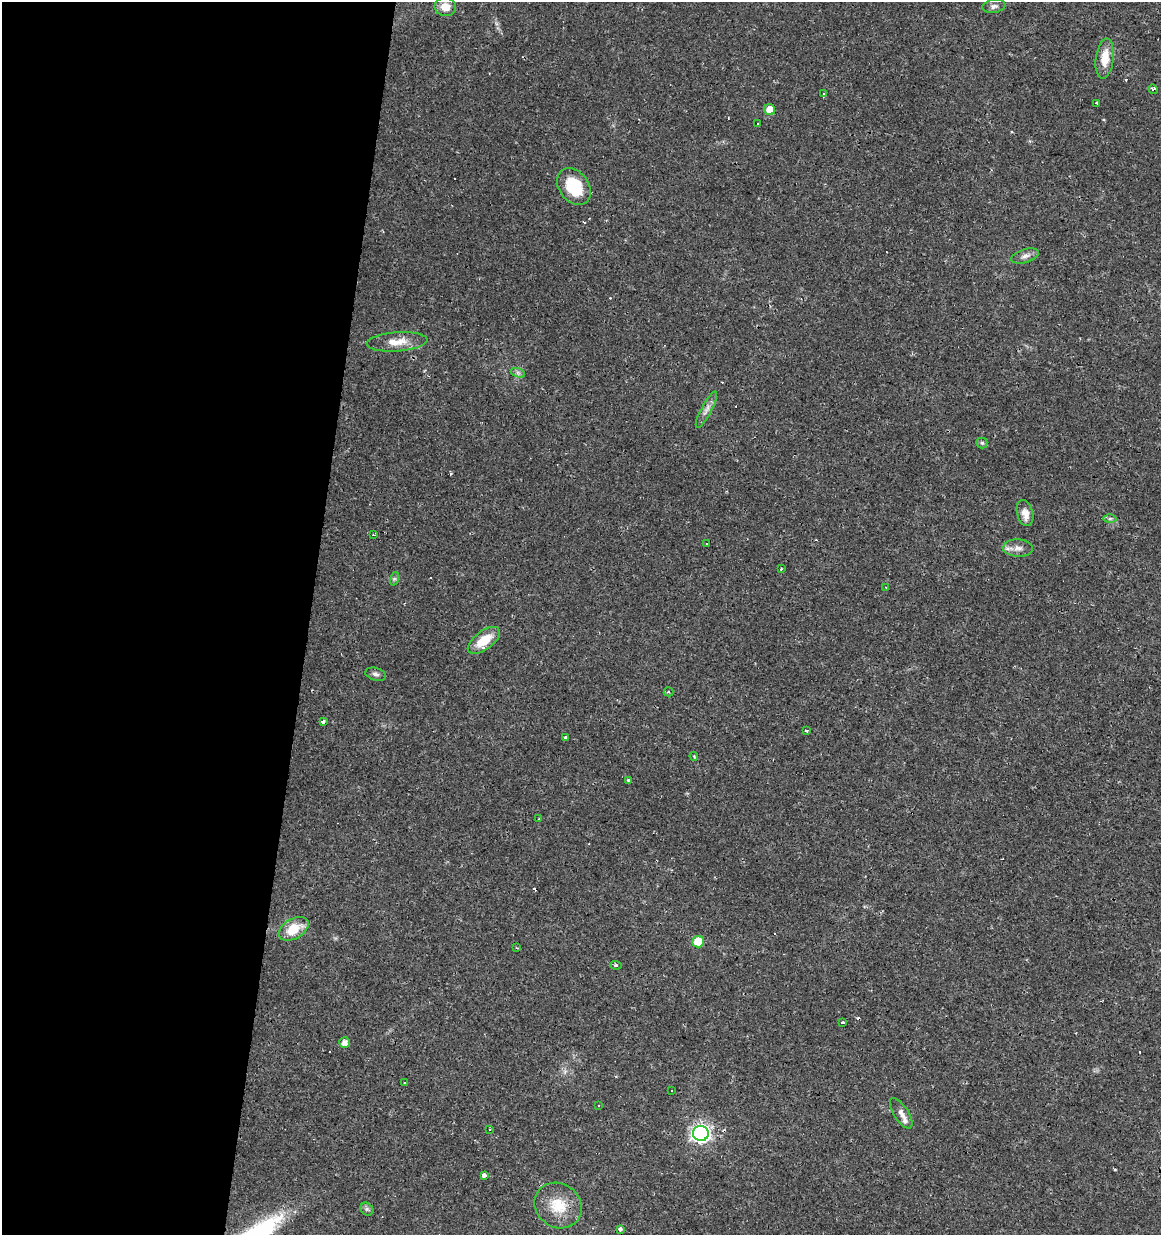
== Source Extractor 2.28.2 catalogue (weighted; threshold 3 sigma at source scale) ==
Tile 5 of 4 x 4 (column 1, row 2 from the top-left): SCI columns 284-1442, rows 2467-3699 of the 5143 x 4939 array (HDU 1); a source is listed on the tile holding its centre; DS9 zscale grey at full resolution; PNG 1163 x 1237 px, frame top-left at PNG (2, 2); each listed source drawn as its Kron ellipse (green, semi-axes under 4 px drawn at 4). Shown black and unused: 27% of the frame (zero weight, under 2 of 3 exposures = <1% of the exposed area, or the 3 px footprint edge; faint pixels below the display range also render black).
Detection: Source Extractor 2.28.2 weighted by HDU 2 'WHT'; one run over the whole footprint, this tile lists its part. Background 0.0131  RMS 0.0031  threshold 0.0138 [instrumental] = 3 sigma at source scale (4.5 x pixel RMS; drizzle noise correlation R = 1.50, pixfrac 1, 0.0396/0.0396 arcsec/px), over >= 5 px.
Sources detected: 61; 13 cosmic-ray / hot-pixel residue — neither listed nor drawn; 1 inside a brighter listed object's ellipse — not listed separately; the other 47 listed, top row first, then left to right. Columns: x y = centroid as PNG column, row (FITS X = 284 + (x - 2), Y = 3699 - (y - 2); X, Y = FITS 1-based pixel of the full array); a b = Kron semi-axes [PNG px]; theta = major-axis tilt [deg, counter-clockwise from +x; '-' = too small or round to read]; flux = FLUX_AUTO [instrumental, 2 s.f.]
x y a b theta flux
994 6 12 6 9 1.1
445 7 10 9 - 3.7
1105 58 20 9 83 5.2
1153 89 5 4 - 1.3
824 94 3 2 - 0.31
1097 103 3 3 - 1.4
770 110 5 5 - 3.8
758 123 2 2 - 0.34
574 187 20 14 -52 12
1025 256 14 7 16 1.5
397 342 30 9 4 4.9
518 373 7 4 -19 0.76
706 410 20 5 62 1.7
982 443 5 5 - 0.51
1025 513 13 8 -76 2.7
1110 519 6 4 1 0.55
374 535 3 2 - 0.28
706 544 3 3 - 0.76
1018 548 15 8 -2 2.1
781 569 3 3 - 0.44
394 579 7 4 72 0.53
886 587 3 2 - 0.49
484 640 19 9 37 6.8
376 674 11 6 -17 0.92
669 692 5 4 - 0.44
323 722 4 3 - 1.2
807 730 3 3 - 1.1
566 738 3 3 - 4.7
694 756 4 3 - 0.36
628 780 3 3 - 0.68
539 819 2 2 - 0.22
294 929 16 10 30 6.9
698 942 6 5 - 8.7
517 948 3 2 - 0.29
616 965 5 4 - 0.45
842 1023 3 3 - 0.59
345 1043 5 5 - 1.9
405 1082 3 2 - 0.44
672 1091 3 3 - 0.58
599 1105 3 2 - 0.24
901 1113 17 7 -57 1.8
490 1129 3 2 - 0.28
701 1133 8 7 - 110
484 1175 4 4 - 1.8
558 1205 24 22 -37 8.7
367 1209 7 6 - 0.7
620 1229 4 3 - 0.87
Overlapping masked pixels (flux is a lower limit): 2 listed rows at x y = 1153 89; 701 1133